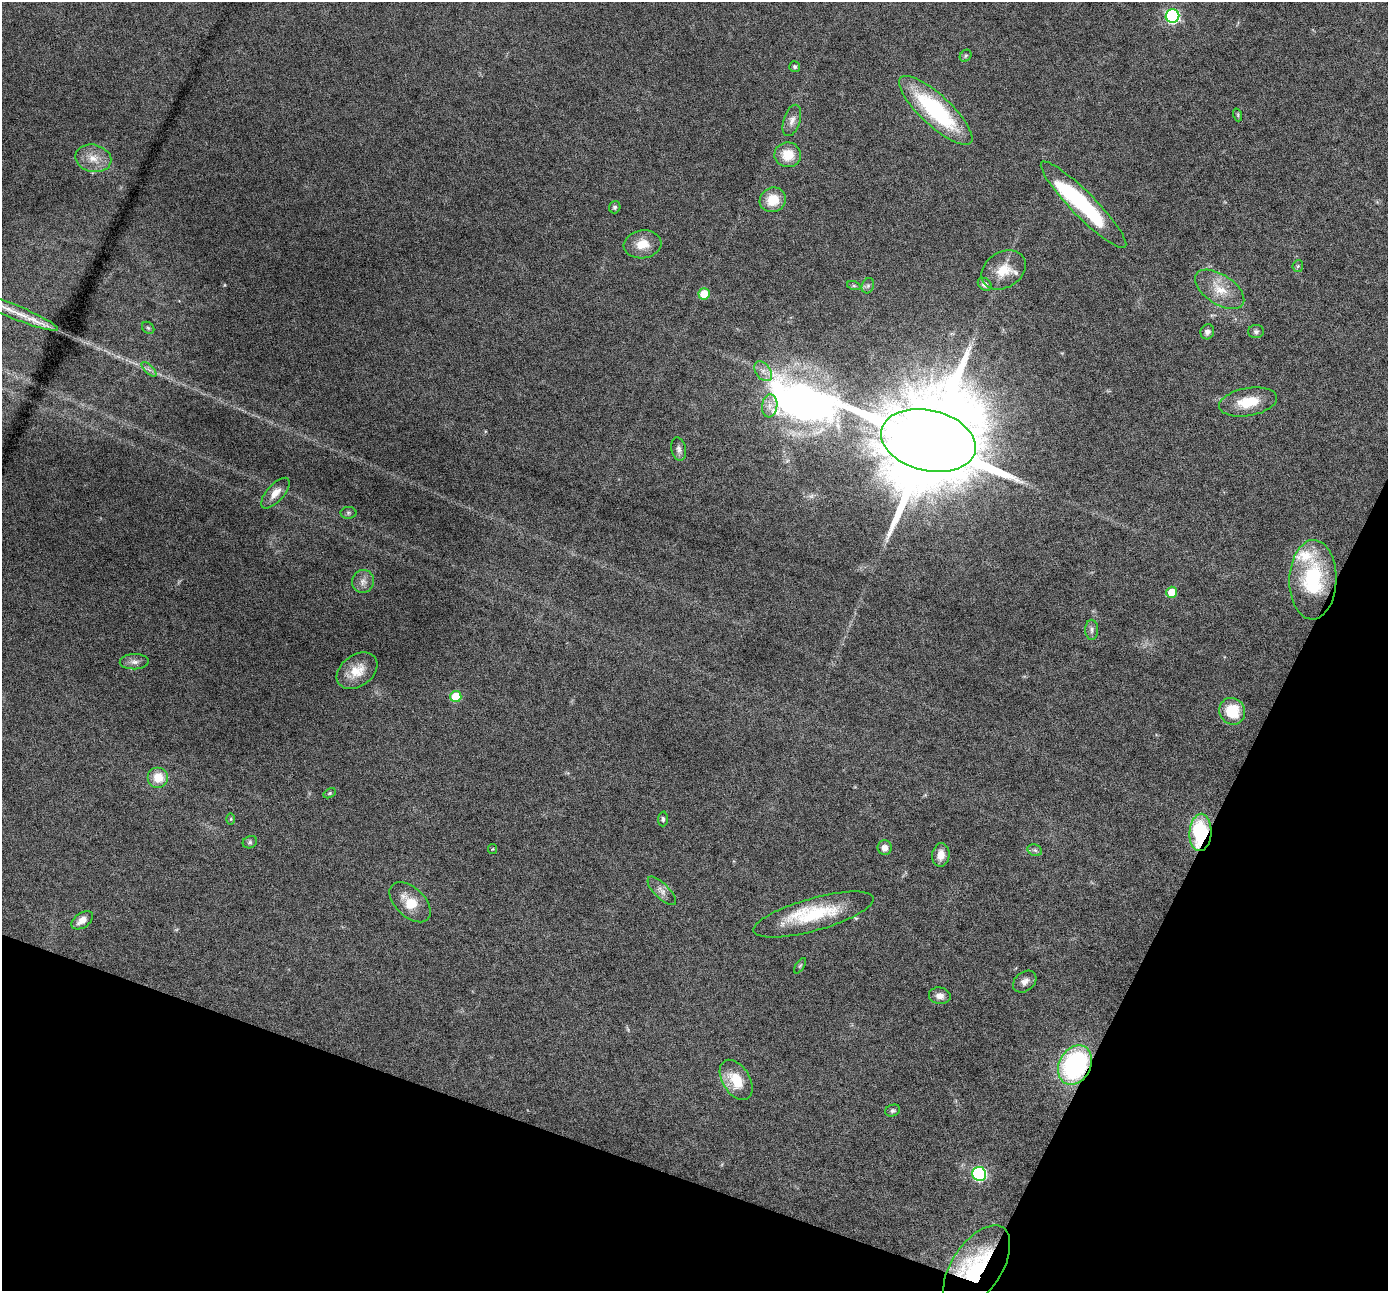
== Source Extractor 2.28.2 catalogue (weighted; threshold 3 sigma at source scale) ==
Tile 15 of 4 x 4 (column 3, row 4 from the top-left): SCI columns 2776-4161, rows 270-1558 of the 5548 x 5559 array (HDU 1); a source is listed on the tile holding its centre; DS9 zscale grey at full resolution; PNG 1390 x 1293 px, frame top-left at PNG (2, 2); each listed source drawn as its Kron ellipse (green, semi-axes under 4 px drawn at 4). Shown black and unused: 19% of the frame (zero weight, under 4 of 8 exposures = <1% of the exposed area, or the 3 px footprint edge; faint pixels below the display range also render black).
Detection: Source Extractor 2.28.2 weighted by HDU 2 'WHT'; one run over the whole footprint, this tile lists its part. Background 0.0825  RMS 0.0066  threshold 0.027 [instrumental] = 3 sigma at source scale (4.09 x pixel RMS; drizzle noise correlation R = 1.36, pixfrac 0.8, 0.05/0.05 arcsec/px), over >= 5 px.
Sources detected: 66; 1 too faint to see at this stretch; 1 inside a brighter object's white glare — neither listed nor drawn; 3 inside a brighter listed object's ellipse — not listed separately; the other 61 listed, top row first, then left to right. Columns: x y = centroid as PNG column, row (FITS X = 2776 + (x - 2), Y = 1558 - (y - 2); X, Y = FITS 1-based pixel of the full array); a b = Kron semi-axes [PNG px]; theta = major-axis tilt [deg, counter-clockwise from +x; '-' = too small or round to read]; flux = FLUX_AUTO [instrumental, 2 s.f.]
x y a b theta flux
1172 16 7 6 - 100
966 56 6 5 - 1.1
795 67 5 5 - 1.1
936 110 48 15 -43 66
1238 115 6 4 -72 0.72
792 120 16 8 72 4
788 155 13 12 - 12
93 158 18 13 -12 9.1
773 200 13 12 - 13
1084 205 59 12 -45 63
615 207 6 6 - 1.3
642 244 19 14 8 9.8
1298 266 6 5 - 0.98
1004 270 23 18 32 13
985 284 7 5 -40 2.6
854 286 7 4 -18 1
868 286 8 6 69 1.5
1220 289 28 15 -34 13
704 294 6 5 - 12
10 310 52 7 -22 15
148 328 7 5 -44 1.2
1207 332 7 6 - 2.1
1256 332 8 6 1 1.6
149 369 9 3 -45 1.8
763 371 11 7 -54 3.7
1248 402 29 14 10 16
770 406 11 7 83 3.9
928 440 48 30 -14 24000
679 449 12 7 -80 2.4
275 493 19 8 48 6
348 513 8 6 -1 1.3
1313 580 40 23 88 47
363 581 11 11 - 4
1171 592 6 5 - 9.8
1092 630 10 6 -89 2.1
134 662 14 7 1 3.4
357 671 22 15 35 12
456 697 5 5 - 22
1232 711 13 12 - 19
158 777 10 10 - 10
330 793 6 4 32 0.72
231 819 6 4 89 0.66
663 819 7 5 87 1.4
1200 832 19 11 86 44
250 842 7 6 - 1.2
885 848 7 7 - 3.7
493 849 5 4 - 0.64
1035 850 7 5 -21 1.4
941 855 12 8 82 6
662 891 18 7 -45 3.7
410 902 25 14 -43 13
814 915 62 16 16 37
82 920 12 7 34 5.3
800 966 9 3 56 0.8
1025 982 13 9 39 3.6
940 996 11 8 -8 3.8
1075 1065 21 15 62 100
736 1080 22 13 -58 16
893 1111 8 5 20 1.4
979 1174 7 7 - 100
977 1267 47 25 56 54
Overlapping masked pixels (flux is a lower limit): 3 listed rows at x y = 1200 832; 1075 1065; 977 1267
Isophote crosses this tile's border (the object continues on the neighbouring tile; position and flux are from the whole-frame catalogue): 1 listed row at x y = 10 310